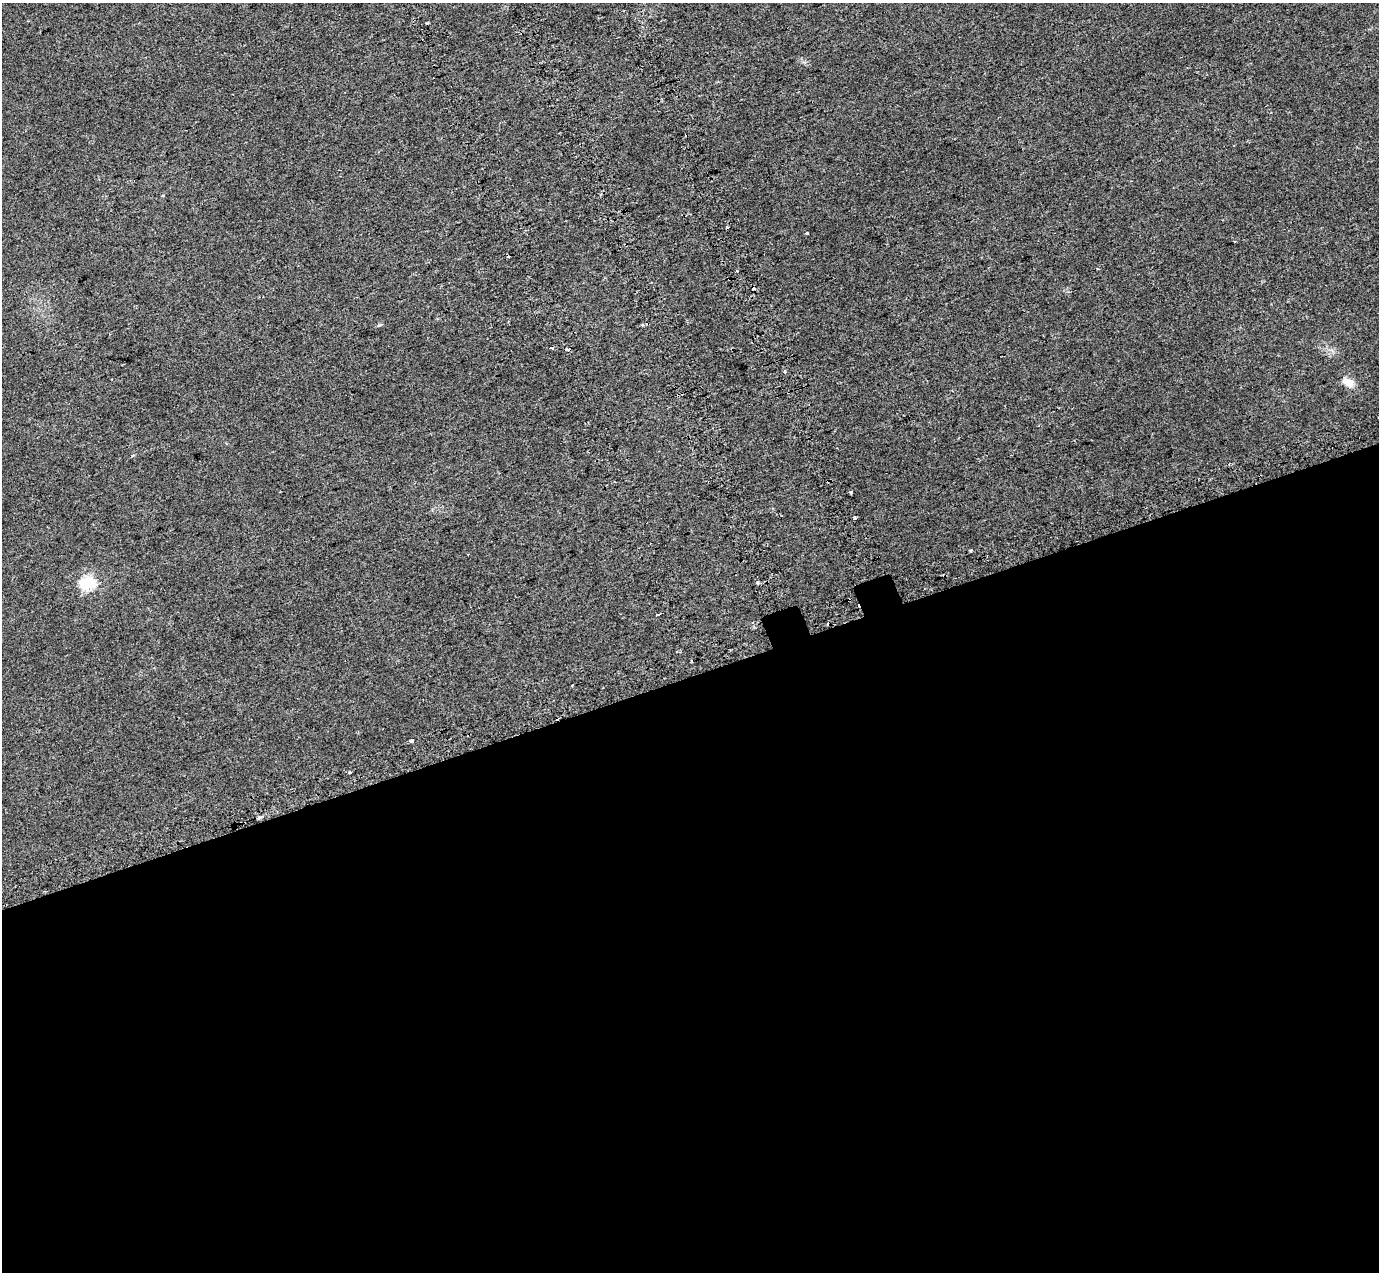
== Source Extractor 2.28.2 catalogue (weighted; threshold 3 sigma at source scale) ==
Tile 15 of 4 x 4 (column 3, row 4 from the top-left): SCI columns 2859-4235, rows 223-1492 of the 5712 x 5475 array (HDU 1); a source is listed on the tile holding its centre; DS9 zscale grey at full resolution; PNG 1381 x 1274 px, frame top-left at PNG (2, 3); no overlay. Shown black and unused: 47% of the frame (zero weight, under 2 of 3 exposures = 6% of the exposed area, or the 3 px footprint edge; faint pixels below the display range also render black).
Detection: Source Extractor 2.28.2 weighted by HDU 2 'WHT'; one run over the whole footprint, this tile lists its part. Background 0.02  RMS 0.0071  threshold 0.032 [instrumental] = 3 sigma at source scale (4.5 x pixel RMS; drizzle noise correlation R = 1.50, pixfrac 1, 0.0396/0.0396 arcsec/px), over >= 5 px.
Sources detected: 24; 8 cosmic-ray / hot-pixel residue — not listed; the other 16 listed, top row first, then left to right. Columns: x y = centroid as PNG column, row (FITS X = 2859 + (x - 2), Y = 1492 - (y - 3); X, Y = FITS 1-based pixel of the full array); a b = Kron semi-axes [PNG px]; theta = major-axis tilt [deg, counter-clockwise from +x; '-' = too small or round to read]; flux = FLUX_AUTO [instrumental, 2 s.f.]
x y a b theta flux
807 233 3 3 - 4.4
1235 241 3 3 - 1.6
737 271 3 2 - 0.77
551 347 4 3 - 6.8
567 349 4 3 - 8
785 372 4 3 - 1.7
1348 382 16 10 -30 5.9
851 492 4 3 - 0.8
854 518 3 3 - 2.2
971 551 3 3 - 1.9
757 582 4 3 - 1.1
88 583 7 6 - 98
657 615 4 3 - 6.1
411 741 3 3 - 3.6
350 773 4 3 - 0.77
259 817 6 4 18 1
Overlapping masked pixels (flux is a lower limit): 1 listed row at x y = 567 349